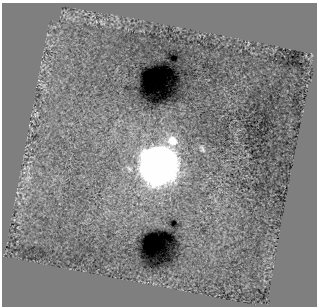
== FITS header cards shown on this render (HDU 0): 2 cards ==
NAXIS1  =                  315 /
NAXIS2  =                  304 /

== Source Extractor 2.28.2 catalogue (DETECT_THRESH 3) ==
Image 315 x 304 px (HDU 0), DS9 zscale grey, 1 PNG px = 1 image px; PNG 319 x 308 px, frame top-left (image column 1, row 304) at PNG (2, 3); no overlay
Background -0.00114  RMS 0.0049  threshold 0.0147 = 3 sigma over >= 5 px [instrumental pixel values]
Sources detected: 5; all 5 listed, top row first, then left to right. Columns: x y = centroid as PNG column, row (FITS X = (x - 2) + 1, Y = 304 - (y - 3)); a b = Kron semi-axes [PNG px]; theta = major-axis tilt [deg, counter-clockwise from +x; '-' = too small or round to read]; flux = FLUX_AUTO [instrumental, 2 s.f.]
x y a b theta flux
36 114 8 4 45 0.54
172 141 14 13 - 6.1
202 149 10 6 -62 0.9
157 164 45 43 -71 110
28 178 11 8 39 2